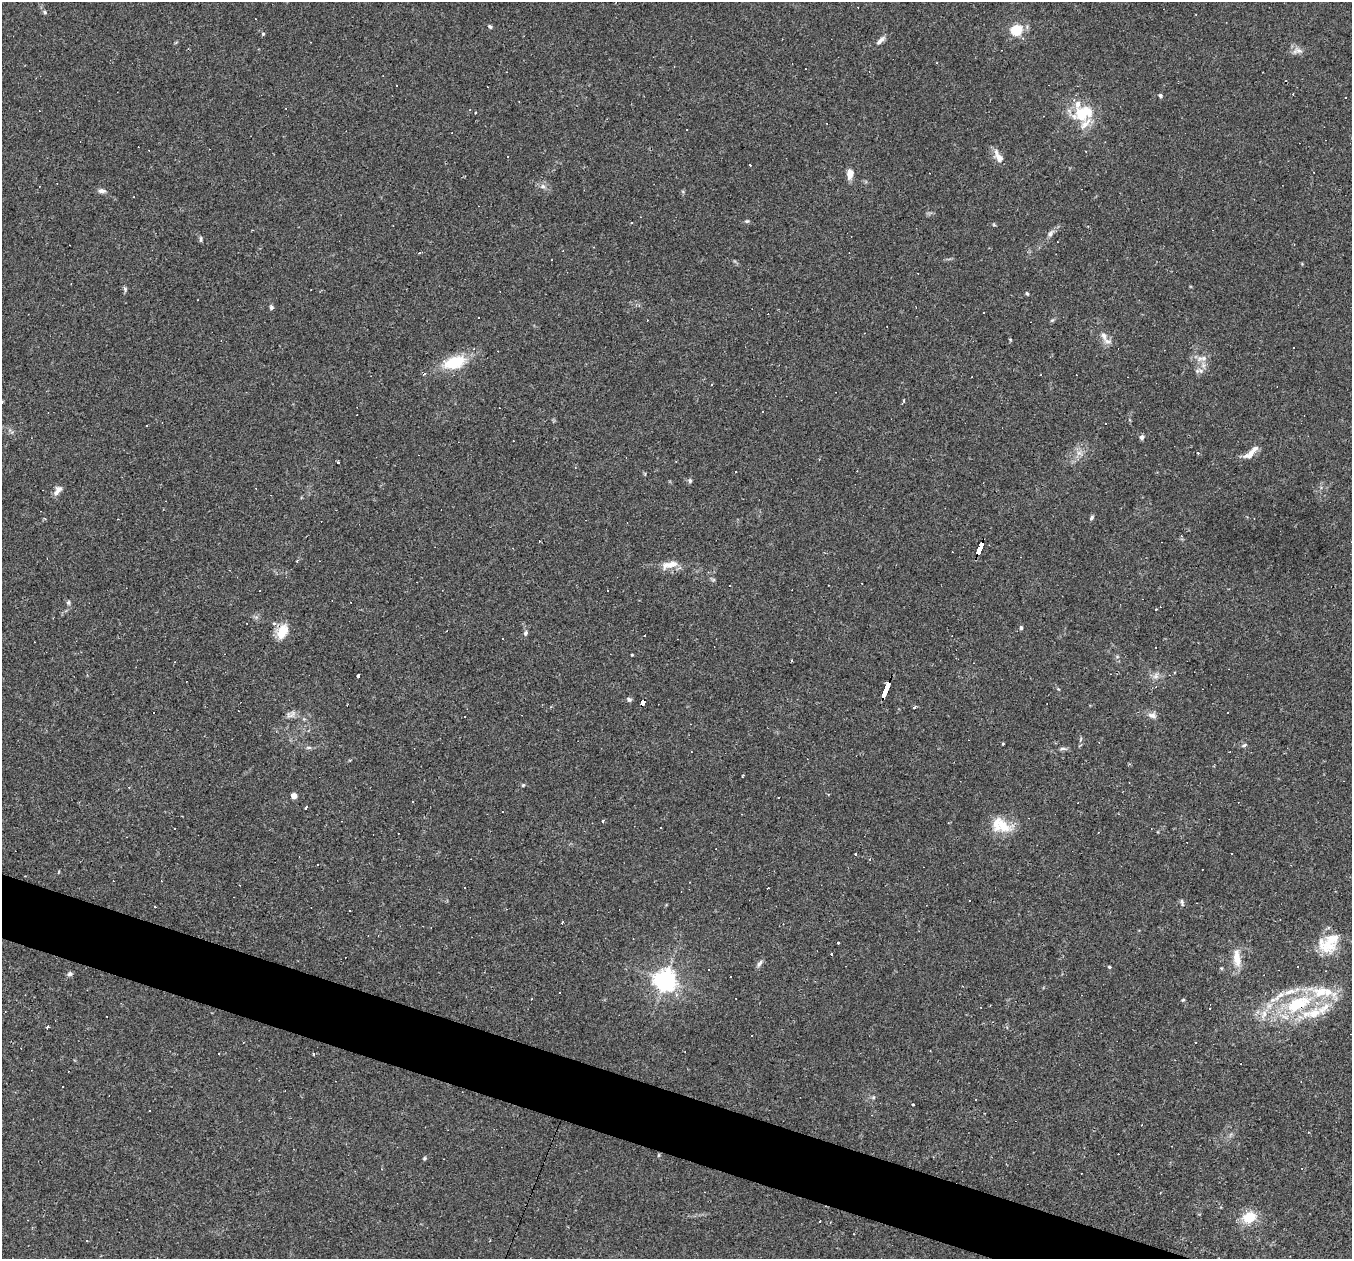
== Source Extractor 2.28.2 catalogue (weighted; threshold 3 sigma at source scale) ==
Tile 6 of 4 x 4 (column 2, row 2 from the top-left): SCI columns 1351-2700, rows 2773-4029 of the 5400 x 5416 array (HDU 1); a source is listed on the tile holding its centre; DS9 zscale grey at full resolution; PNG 1354 x 1261 px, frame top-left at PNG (2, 2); no overlay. Shown black and unused: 4% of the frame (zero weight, under 2 of 3 exposures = <1% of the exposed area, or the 3 px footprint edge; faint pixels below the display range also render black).
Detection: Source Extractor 2.28.2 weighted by HDU 2 'WHT'; one run over the whole footprint, this tile lists its part. Background 0.0262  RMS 0.0043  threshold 0.0193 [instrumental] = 3 sigma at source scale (4.5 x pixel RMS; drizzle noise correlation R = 1.50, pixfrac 1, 0.05/0.05 arcsec/px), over >= 5 px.
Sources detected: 166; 48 cosmic-ray / hot-pixel residue — not listed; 14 inside a brighter listed object's ellipse — not listed separately; the other 104 listed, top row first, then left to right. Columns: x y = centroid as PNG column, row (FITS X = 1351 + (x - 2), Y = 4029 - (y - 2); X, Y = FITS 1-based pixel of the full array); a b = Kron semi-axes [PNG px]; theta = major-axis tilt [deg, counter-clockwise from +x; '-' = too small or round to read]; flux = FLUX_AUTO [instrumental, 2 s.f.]
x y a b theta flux
45 12 6 4 -88 0.54
1196 14 2 2 - 0.31
490 26 5 4 - 0.74
1017 30 6 6 - 18
263 34 4 4 - 0.45
880 40 15 5 43 1.8
1298 51 16 7 2 2.4
1293 94 3 3 - 0.3
1160 95 5 5 - 0.69
1345 98 3 2 - 0.47
475 113 3 3 - 1.1
1083 113 23 16 18 15
1086 151 2 2 - 0.36
998 157 18 8 -62 3.5
749 165 3 3 - 0.76
850 174 11 7 85 3.6
543 186 7 6 - 1.3
101 191 9 6 -5 1.6
747 221 6 5 - 0.67
994 225 6 3 -19 0.44
1050 234 9 6 60 1.4
201 239 7 4 88 0.74
125 289 6 4 74 0.68
1027 293 5 4 - 0.53
271 307 6 5 - 0.85
479 317 3 2 - 0.28
647 320 2 2 - 0.25
1104 336 11 7 -62 2.2
1010 339 5 3 - 0.34
1204 358 10 8 11 2.4
454 362 26 14 14 16
1201 371 8 6 -19 1.6
712 384 3 2 - 0.49
904 401 5 3 - 0.78
1105 424 3 3 - 4.5
1142 437 6 5 - 1.1
1079 453 7 7 - 1.8
1198 453 3 3 - 0.33
1250 455 12 8 67 2.3
338 462 3 3 - 1.4
690 480 7 5 -90 0.73
57 491 14 7 55 2.6
1092 518 6 5 - 0.81
1181 536 4 3 - 0.43
980 549 13 4 66 120
669 565 25 9 13 4.9
730 585 2 2 - 0.41
828 585 2 2 - 0.24
68 602 7 5 89 0.77
1156 610 3 3 - 1.1
273 623 5 4 - 1.2
1021 628 4 4 - 0.91
282 631 18 12 63 6.9
525 633 7 5 66 0.96
632 655 3 3 - 0.36
358 676 3 3 - 1.3
1156 676 8 6 -80 1.6
885 690 15 3 69 160
629 699 6 5 - 0.96
642 702 6 4 65 43
915 707 3 3 - 3
291 714 16 7 29 2
1152 715 13 7 -16 1.9
465 717 3 3 - 1.1
1003 744 4 3 - 0.34
1244 745 6 5 - 0.69
309 747 9 4 0 0.87
1063 749 10 4 -4 0.99
691 751 2 2 - 0.24
523 785 5 3 - 0.5
294 796 5 4 - 5.6
306 807 3 2 - 0.87
603 821 3 2 - 1.1
1001 825 27 16 -27 10
174 828 2 2 - 0.3
856 854 3 3 - 1.2
239 885 3 2 - 0.26
1182 902 10 5 -69 0.97
562 922 3 2 - 0.77
1333 939 37 14 19 9.8
837 942 3 3 - 1.4
1237 960 19 12 -73 5.2
759 963 11 5 55 1.2
1109 967 4 3 - 0.53
708 969 3 2 - 0.38
70 974 6 5 - 1
665 980 7 7 - 310
963 986 3 2 - 0.27
1183 1000 5 4 - 0.46
1298 1004 34 17 24 27
1210 1008 2 2 - 0.28
1324 1008 27 11 44 8.4
1264 1014 13 7 73 3.4
107 1016 2 2 - 0.28
48 1027 3 3 - 1.7
314 1054 4 2 - 0.53
913 1104 3 3 - 0.83
149 1111 2 2 - 0.3
1308 1132 4 3 - 0.31
659 1155 6 3 70 0.41
424 1158 5 4 - 0.56
381 1169 3 3 - 0.42
1249 1217 14 12 31 10
87 1241 3 2 - 0.78
Overlapping masked pixels (flux is a lower limit): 4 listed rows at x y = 980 549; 885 690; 642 702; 1298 1004